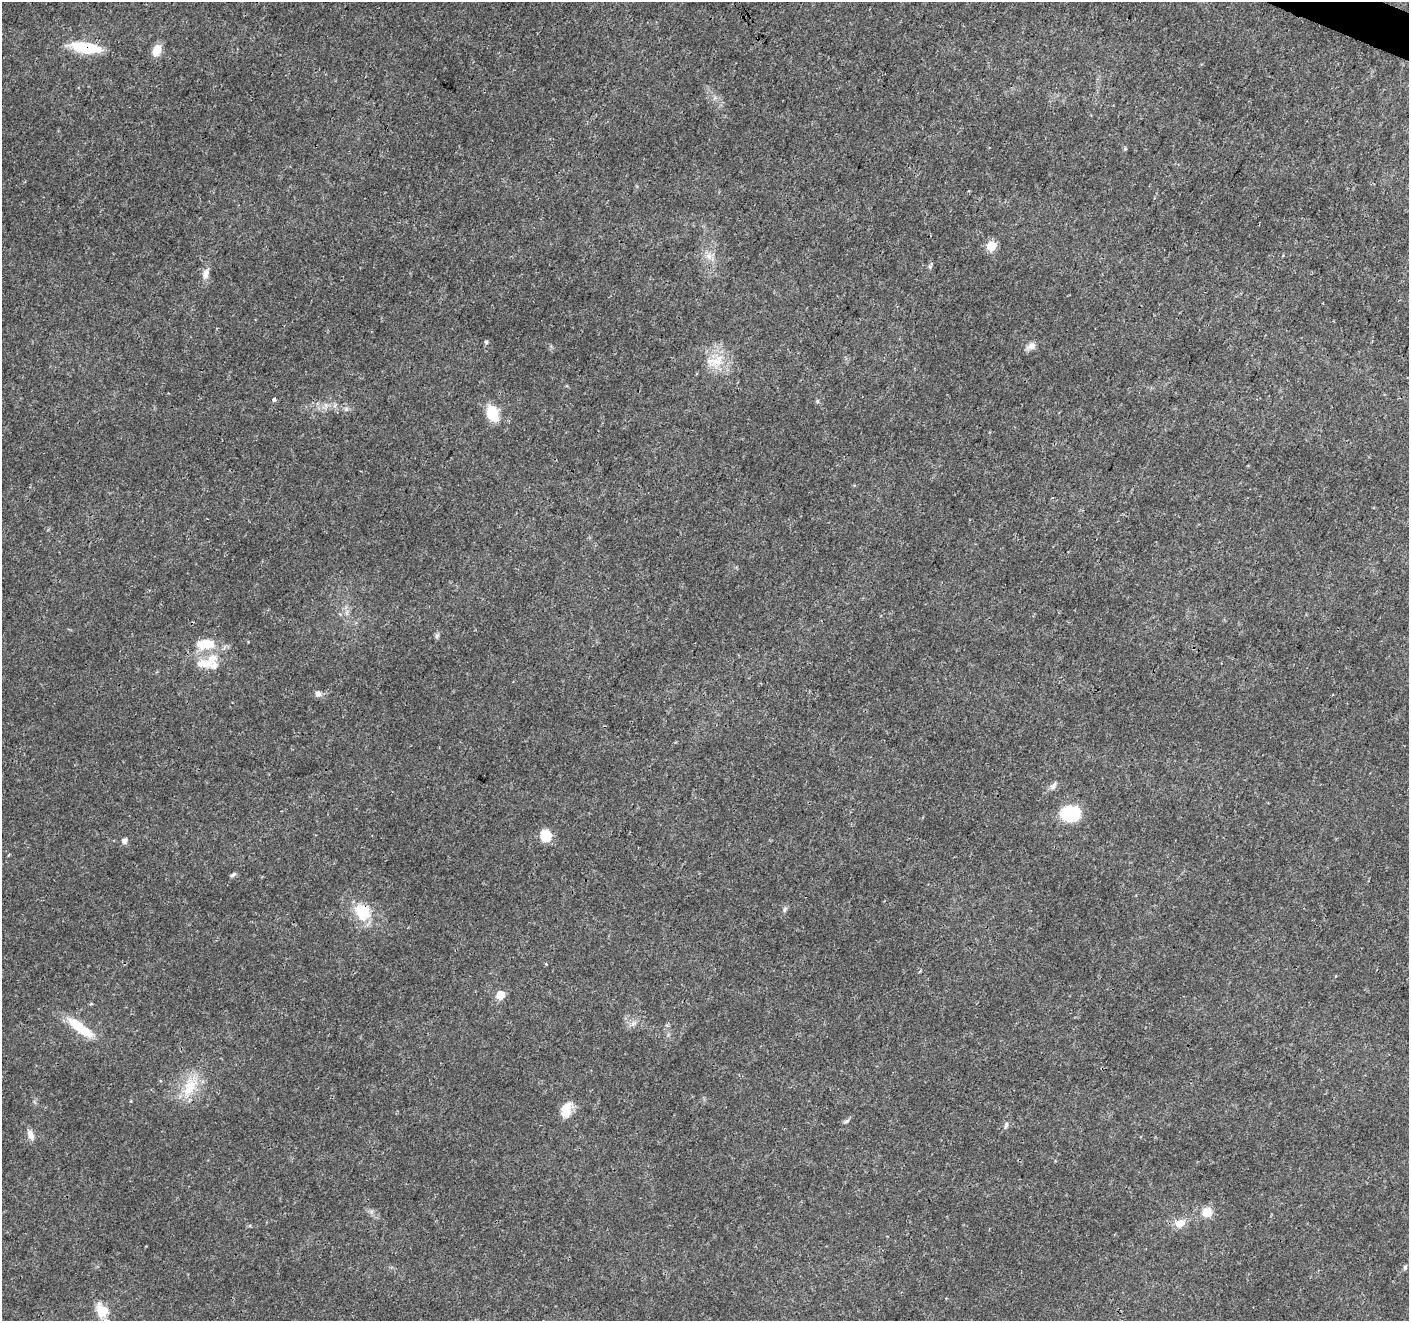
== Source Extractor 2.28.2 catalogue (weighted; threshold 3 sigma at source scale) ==
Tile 10 of 4 x 4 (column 2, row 3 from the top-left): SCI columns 1416-2822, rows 1593-2911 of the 5637 x 5756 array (HDU 1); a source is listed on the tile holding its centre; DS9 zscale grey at full resolution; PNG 1411 x 1323 px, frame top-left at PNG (2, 2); no overlay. Shown black and unused: <1% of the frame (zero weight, under 3 of 4 exposures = <1% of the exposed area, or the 3 px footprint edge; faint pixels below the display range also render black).
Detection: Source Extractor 2.28.2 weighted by HDU 2 'WHT'; one run over the whole footprint, this tile lists its part. Background 0.0285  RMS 0.0024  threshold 0.0107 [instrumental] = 3 sigma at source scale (4.5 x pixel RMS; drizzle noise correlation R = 1.50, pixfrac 1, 0.0396/0.0396 arcsec/px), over >= 5 px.
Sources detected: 37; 2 inside a brighter listed object's ellipse — not listed separately; the other 35 listed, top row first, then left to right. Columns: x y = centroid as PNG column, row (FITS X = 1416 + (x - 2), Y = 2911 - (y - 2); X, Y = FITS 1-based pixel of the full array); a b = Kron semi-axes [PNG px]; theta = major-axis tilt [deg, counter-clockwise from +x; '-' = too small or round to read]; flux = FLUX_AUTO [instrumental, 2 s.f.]
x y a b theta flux
86 48 38 12 -8 8.8
157 50 15 10 71 2.7
1125 149 6 4 70 0.33
991 246 6 5 - 9.5
709 256 10 3 -69 0.76
205 274 16 8 73 1.6
486 342 5 4 - 0.33
1031 346 11 9 26 1.4
717 361 25 13 48 5
274 400 4 3 - 1.3
346 409 6 6 - 0.53
492 413 18 12 -72 5.7
437 636 7 5 46 0.47
206 644 26 14 3 5.8
204 664 25 12 -2 3.9
318 694 9 7 -54 0.89
1053 786 12 6 49 0.95
1070 813 18 14 4 13
545 836 14 12 -63 4.1
124 841 5 5 - 1.2
233 875 8 4 43 0.5
785 909 8 5 72 0.53
363 912 26 21 -54 7.3
500 995 6 5 - 5.7
634 1023 7 4 19 0.58
80 1028 39 10 -36 7.5
190 1087 30 17 66 7.4
566 1109 17 11 77 4.2
847 1121 8 5 28 0.51
1006 1125 9 5 75 0.57
31 1135 14 8 -69 1.4
1207 1212 10 10 - 3.2
1180 1223 13 10 15 2.6
1405 1267 7 5 75 0.4
102 1311 18 15 -57 4.5
Overlapping masked pixels (flux is a lower limit): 2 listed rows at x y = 86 48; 363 912